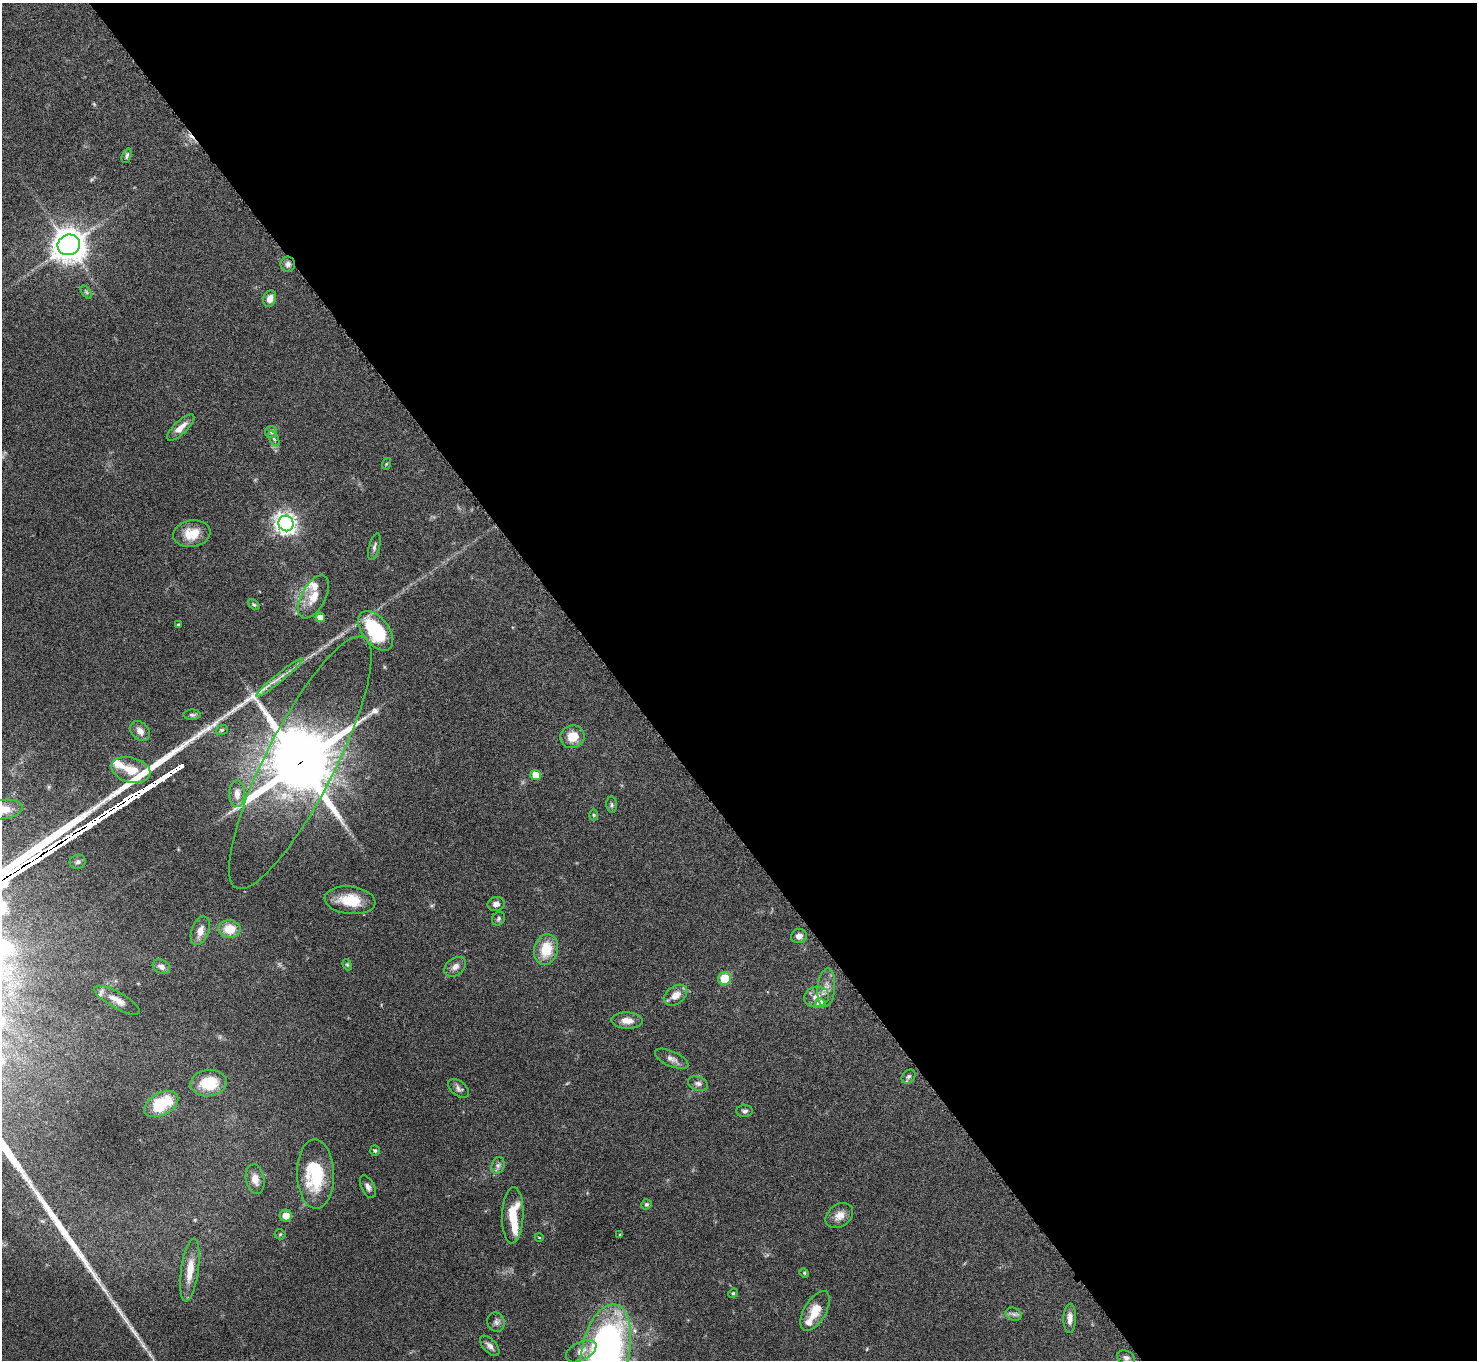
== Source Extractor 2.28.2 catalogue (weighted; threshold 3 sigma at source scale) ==
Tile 8 of 4 x 4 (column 4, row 2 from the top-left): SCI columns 4432-5906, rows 2886-4243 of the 5914 x 5909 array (HDU 1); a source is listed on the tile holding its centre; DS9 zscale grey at full resolution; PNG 1479 x 1362 px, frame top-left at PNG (2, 3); each listed source drawn as its Kron ellipse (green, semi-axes under 4 px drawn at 4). Shown black and unused: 58% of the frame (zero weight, under 4 of 8 exposures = <1% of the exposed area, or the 3 px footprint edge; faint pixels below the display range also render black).
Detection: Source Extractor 2.28.2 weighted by HDU 2 'WHT'; one run over the whole footprint, this tile lists its part. Background 0.0778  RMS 0.0044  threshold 0.0181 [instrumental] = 3 sigma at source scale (4.09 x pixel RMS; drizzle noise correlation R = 1.36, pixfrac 0.8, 0.05/0.05 arcsec/px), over >= 5 px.
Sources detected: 86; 2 too faint to see at this stretch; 1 long thin detection or spike segment (spike, bleed or trail) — neither listed nor drawn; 6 inside a brighter listed object's ellipse — not listed separately; the other 77 listed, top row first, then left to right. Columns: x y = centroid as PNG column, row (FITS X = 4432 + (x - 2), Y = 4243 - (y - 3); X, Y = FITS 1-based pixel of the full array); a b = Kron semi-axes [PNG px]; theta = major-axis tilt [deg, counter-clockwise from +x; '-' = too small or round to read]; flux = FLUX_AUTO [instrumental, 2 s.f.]
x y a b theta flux
127 156 7 4 70 0.91
69 245 11 10 - 740
288 264 8 7 - 1.7
86 292 7 4 -53 0.66
270 299 8 6 72 3.4
181 427 18 6 44 3.6
271 432 6 6 - 0.96
274 439 8 4 -62 0.86
386 464 6 3 71 0.46
286 523 8 7 - 230
192 534 19 13 10 8.4
374 547 14 5 75 1.4
313 597 23 12 61 6.6
254 605 7 4 -40 0.65
320 618 5 4 - 4.7
178 625 3 2 - 0.44
376 631 23 13 -53 29
280 677 30 3 39 3.1
192 715 9 5 -1 0.9
222 730 6 4 20 0.7
140 731 11 8 -45 2.6
572 737 12 11 - 6.3
300 763 141 34 63 2900
131 770 20 12 -15 6.9
536 775 5 5 - 7.8
237 794 13 8 90 3.5
612 805 8 5 -85 0.82
3 810 20 9 7 5.5
593 815 6 4 -89 0.56
78 862 8 7 - 1.1
350 900 25 13 -6 11
496 904 8 7 - 1.9
498 919 7 6 - 0.91
229 929 11 9 -1 7.5
200 931 15 8 69 3.7
799 936 8 7 - 2
546 949 15 12 77 11
347 965 6 4 -67 0.53
161 967 9 6 -30 2.1
455 967 12 8 36 2.3
724 978 7 6 - 11
826 987 19 9 84 3.8
675 995 13 8 37 4.3
817 997 12 10 14 4.2
117 1000 25 8 -29 4.3
820 1003 5 5 - 5.5
627 1021 15 8 -3 3.7
672 1059 18 7 -24 2.3
909 1076 8 6 44 0.93
209 1083 18 13 5 14
698 1083 10 7 -18 1.4
459 1088 12 7 -40 1.5
161 1104 18 11 28 17
745 1111 8 6 1 1.1
375 1151 5 4 - 0.68
498 1165 8 6 74 1.3
315 1174 34 18 -89 25
255 1179 15 9 -81 4
368 1187 12 6 -64 1.7
646 1204 5 5 - 0.76
513 1215 28 10 88 12
286 1216 6 6 - 4.3
839 1216 15 11 37 3.5
280 1234 5 5 - 0.5
620 1234 3 3 - 0.35
539 1237 4 3 - 0.28
190 1270 32 8 82 7.7
804 1273 5 4 - 0.48
733 1293 5 4 - 0.45
815 1311 22 11 59 7.8
1014 1314 8 6 -21 1.3
1070 1318 14 6 88 2.6
496 1322 10 8 -72 1.6
490 1346 12 6 -47 2
581 1351 16 9 28 3.7
605 1352 48 24 78 170
1126 1358 9 6 -24 1.3
Overlapping masked pixels (flux is a lower limit): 2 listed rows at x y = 288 264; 300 763
Isophote crosses this tile's border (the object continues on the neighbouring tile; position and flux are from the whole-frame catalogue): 3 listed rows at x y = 300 763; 3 810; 605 1352